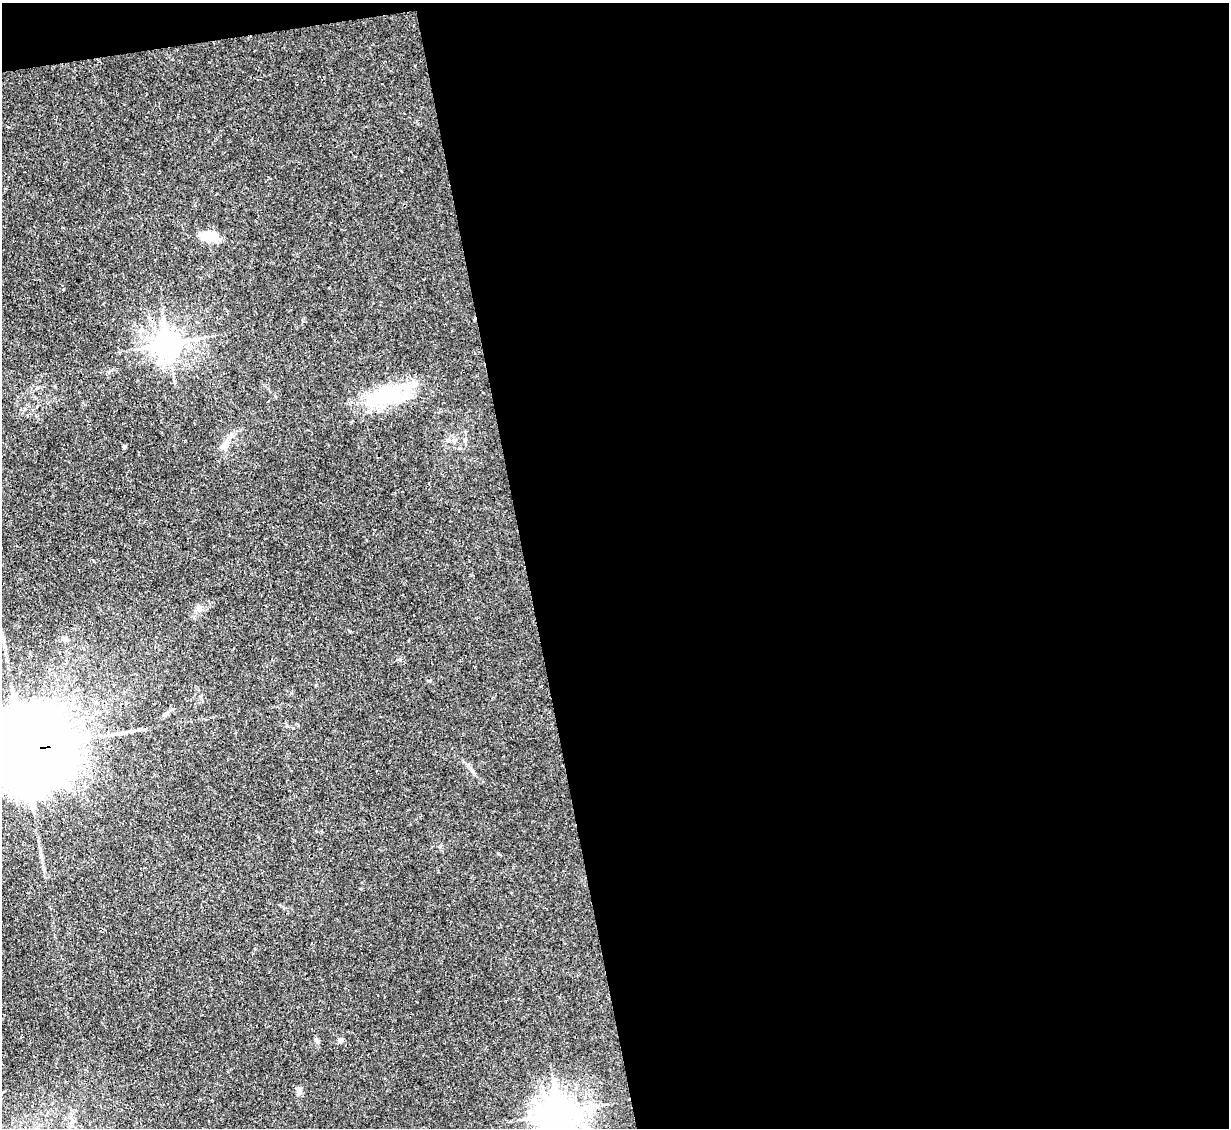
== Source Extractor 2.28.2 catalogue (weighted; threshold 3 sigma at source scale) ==
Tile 4 of 4 x 4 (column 4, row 1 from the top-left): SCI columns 3683-4909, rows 3626-4751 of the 4909 x 4883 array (HDU 1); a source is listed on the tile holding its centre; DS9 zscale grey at full resolution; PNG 1231 x 1130 px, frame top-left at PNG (2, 3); no overlay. Shown black and unused: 58% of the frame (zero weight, under 3 of 4 exposures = <1% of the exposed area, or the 3 px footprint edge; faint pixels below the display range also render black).
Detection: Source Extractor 2.28.2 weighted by HDU 2 'WHT'; one run over the whole footprint, this tile lists its part. Background 0.0346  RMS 0.003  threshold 0.0135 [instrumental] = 3 sigma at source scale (4.5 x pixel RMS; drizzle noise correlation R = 1.50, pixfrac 1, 0.05/0.05 arcsec/px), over >= 5 px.
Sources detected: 14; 1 inside a brighter object's white glare — not listed; the other 13 listed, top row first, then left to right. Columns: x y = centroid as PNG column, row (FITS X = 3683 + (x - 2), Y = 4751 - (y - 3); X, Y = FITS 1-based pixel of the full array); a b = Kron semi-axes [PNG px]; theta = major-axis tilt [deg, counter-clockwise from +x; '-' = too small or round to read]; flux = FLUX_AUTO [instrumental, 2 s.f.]
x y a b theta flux
209 237 26 12 -11 4.9
141 330 7 4 19 0.58
168 344 8 8 - 370
386 396 52 21 14 24
448 441 7 4 0 0.6
224 445 8 6 40 2.9
124 447 4 3 - 0.6
65 639 7 7 - 1.1
165 714 7 4 44 0.63
23 750 33 20 7 8500
341 1040 7 6 - 0.84
317 1041 8 4 -54 0.59
559 1113 11 10 - 670
Overlapping masked pixels (flux is a lower limit): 2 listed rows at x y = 386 396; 23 750
Isophote crosses this tile's border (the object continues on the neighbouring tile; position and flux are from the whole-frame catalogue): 2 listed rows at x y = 23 750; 559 1113
Unlisted compact peaks at least as high as the median listed source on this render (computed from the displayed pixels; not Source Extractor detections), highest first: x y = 293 728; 400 660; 300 1092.